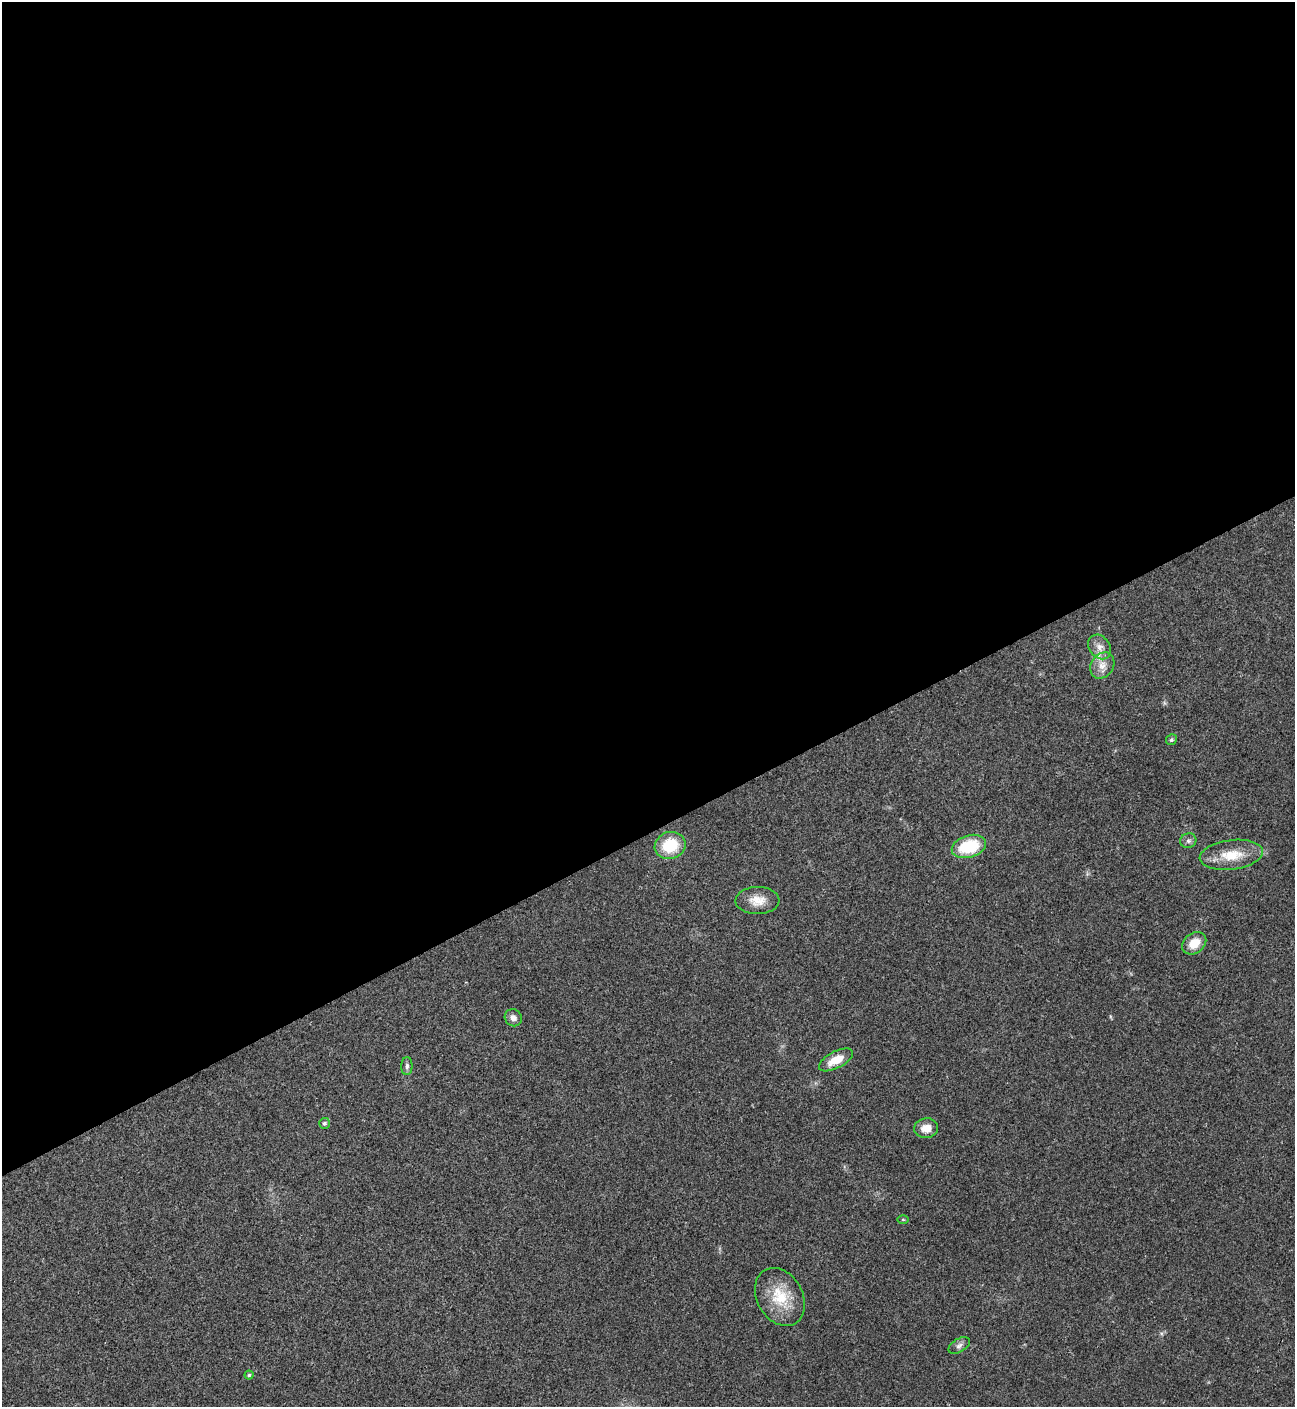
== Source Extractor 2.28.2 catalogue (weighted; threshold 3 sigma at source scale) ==
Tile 2 of 4 x 4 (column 2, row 1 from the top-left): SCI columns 1582-2874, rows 4219-5623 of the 5617 x 5629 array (HDU 1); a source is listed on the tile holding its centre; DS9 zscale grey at full resolution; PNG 1297 x 1409 px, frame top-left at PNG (2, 2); each listed source drawn as its Kron ellipse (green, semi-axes under 4 px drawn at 4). Shown black and unused: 59% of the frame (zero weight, under 3 of 4 exposures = <1% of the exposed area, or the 3 px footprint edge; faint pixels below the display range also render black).
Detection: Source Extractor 2.28.2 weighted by HDU 2 'WHT'; one run over the whole footprint, this tile lists its part. Background 0.0203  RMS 0.004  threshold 0.0181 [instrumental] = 3 sigma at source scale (4.5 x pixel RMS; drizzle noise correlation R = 1.50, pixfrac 1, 0.05/0.05 arcsec/px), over >= 5 px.
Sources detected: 18; all 18 listed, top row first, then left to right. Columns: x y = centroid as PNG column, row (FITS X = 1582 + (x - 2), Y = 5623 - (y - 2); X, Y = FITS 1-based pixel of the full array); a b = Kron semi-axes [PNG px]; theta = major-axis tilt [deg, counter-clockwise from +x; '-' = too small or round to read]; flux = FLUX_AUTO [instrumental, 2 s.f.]
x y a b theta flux
1099 647 13 10 -54 3.2
1102 665 14 11 54 3.9
1171 740 6 5 - 0.82
1188 841 8 7 - 1.3
670 845 15 13 19 14
969 846 17 11 17 18
1231 855 32 15 7 10
757 900 22 13 1 5.7
1194 943 13 10 36 6.1
513 1018 9 8 - 2
836 1060 18 8 28 6.6
407 1066 9 5 89 1.1
324 1123 5 5 - 0.72
926 1128 12 9 8 4.3
903 1219 6 4 -1 0.39
780 1297 31 23 -60 15
959 1345 12 6 30 1.5
249 1375 4 4 - 0.58